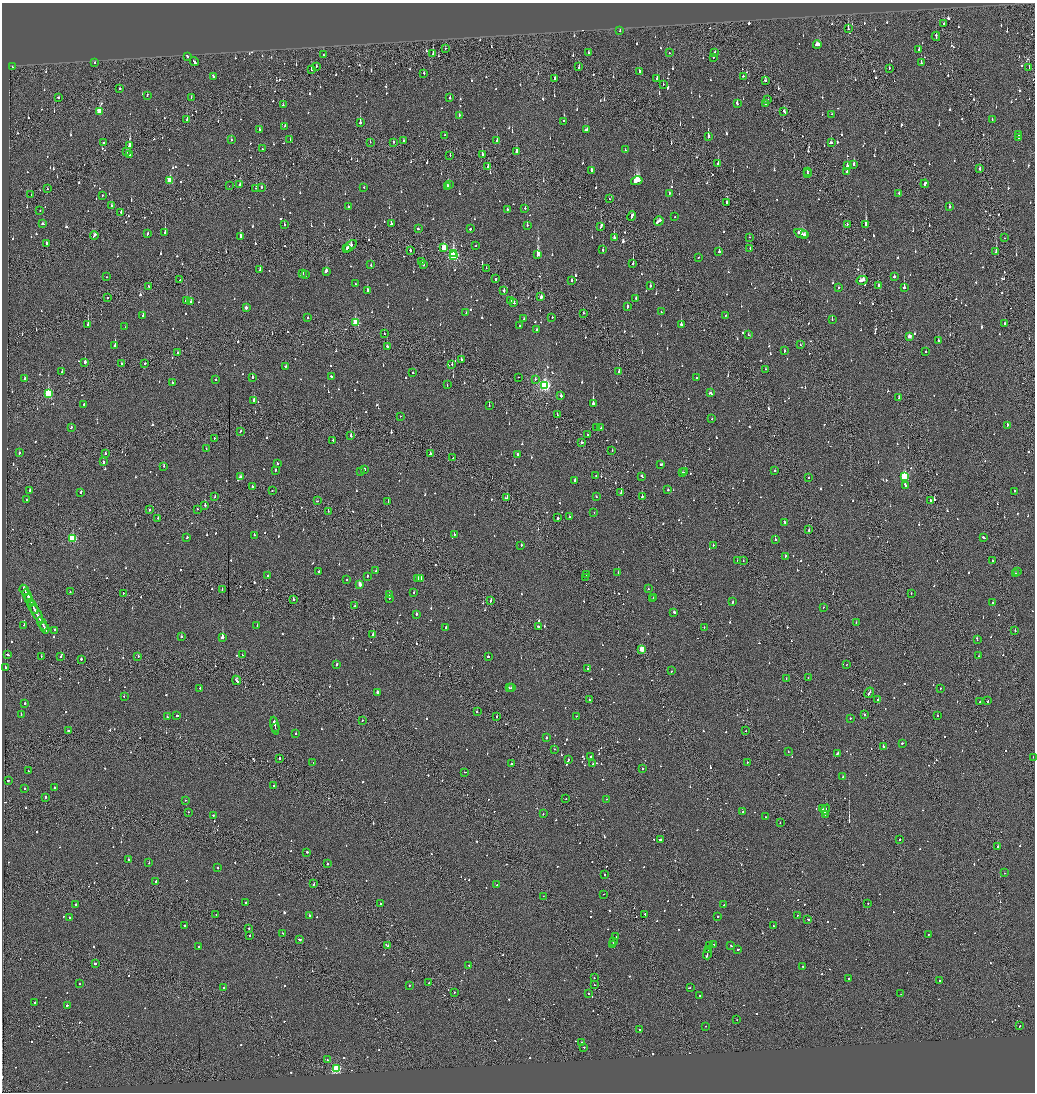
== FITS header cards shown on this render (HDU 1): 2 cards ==
NAXIS1  =                 2065
NAXIS2  =                 2180

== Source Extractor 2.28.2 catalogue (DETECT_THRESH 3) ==
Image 2065 x 2180 px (HDU 1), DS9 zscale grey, zoomed out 1/2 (1 PNG px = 2 x 2 image px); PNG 1037 x 1094 px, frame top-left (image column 1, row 2179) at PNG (2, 3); each listed source drawn as its Kron ellipse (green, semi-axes under 4 px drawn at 4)
Background -0.104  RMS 0.063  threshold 0.189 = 3 sigma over >= 5 px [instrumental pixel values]
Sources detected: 1480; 67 cannot appear on this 1/2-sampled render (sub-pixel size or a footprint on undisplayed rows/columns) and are neither listed nor drawn; of the other 1413, the 500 brightest by FLUX_AUTO listed and drawn (913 fainter detections omitted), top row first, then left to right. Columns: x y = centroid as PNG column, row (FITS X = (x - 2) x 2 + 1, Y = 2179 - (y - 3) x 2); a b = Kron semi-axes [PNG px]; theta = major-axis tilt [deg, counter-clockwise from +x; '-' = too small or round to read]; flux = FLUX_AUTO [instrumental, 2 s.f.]
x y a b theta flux
944 24 2 1 - 190
848 29 3 1 - 92
620 31 2 2 - 250
936 36 4 1 - 290
817 45 4 3 - 170
445 48 2 2 - 56
919 49 3 2 - 68
714 52 2 2 - 67
589 53 2 2 - 91
669 53 2 2 - 78
433 54 2 2 - 210
323 55 2 2 - 55
187 56 3 2 - 99
713 57 2 2 - 100
194 62 4 2 - 150
95 63 2 2 - 60
921 63 2 2 - 160
316 66 2 2 - 73
12 67 2 2 - 75
579 67 3 2 - 89
889 68 2 2 - 84
1029 68 2 1 - 76
311 70 2 1 - 82
639 72 2 2 - 130
424 73 2 2 - 81
213 76 4 2 - 130
743 76 2 2 - 85
554 78 3 1 - 310
657 79 3 2 - 220
765 81 2 2 - 86
663 84 2 1 - 82
120 88 2 2 - 77
147 95 3 2 - 74
58 97 2 2 - 65
191 97 2 2 - 64
450 98 2 2 - 140
768 99 2 1 - 74
737 103 3 2 - 180
765 104 3 2 - 190
283 105 2 2 - 87
99 111 3 3 - 330
784 112 4 2 - 150
832 114 2 2 - 55
459 115 3 2 - 83
992 119 2 2 - 63
187 120 2 2 - 65
563 121 2 2 - 78
360 123 3 2 - 380
285 126 2 2 - 53
259 129 3 2 - 86
586 130 3 2 - 140
444 135 2 1 - 77
1019 135 2 2 - 61
708 137 3 2 - 800
1019 138 2 2 - 53
231 140 2 2 - 55
290 140 2 2 - 65
403 140 2 2 - 71
497 141 2 2 - 160
370 142 2 1 - 66
394 142 2 1 - 120
831 142 3 2 - 220
104 143 2 2 - 360
130 146 3 2 - 890
262 149 2 2 - 52
625 149 3 2 - 54
126 152 2 1 - 79
516 152 4 2 - 450
482 154 4 1 - 200
129 155 2 2 - 140
450 155 2 1 - 57
718 164 2 2 - 1200
854 164 2 2 - 300
488 166 2 2 - 250
847 166 3 2 - 200
980 169 2 2 - 290
591 170 3 2 - 180
807 172 2 2 - 81
847 172 2 2 - 100
807 174 2 2 - 69
170 180 4 3 - 270
637 181 6 3 15 2700
240 184 3 2 - 190
925 184 4 2 - 350
449 185 2 1 - 110
229 186 2 1 - 110
447 186 4 2 - 250
261 187 2 2 - 53
364 187 2 2 - 64
256 188 2 2 - 68
47 189 2 1 - 59
669 193 2 2 - 73
899 193 2 2 - 83
31 194 2 2 - 77
102 195 2 2 - 70
609 199 2 2 - 60
727 202 3 2 - 260
111 206 2 2 - 88
348 207 2 2 - 78
949 207 2 2 - 93
525 208 2 2 - 140
507 209 2 2 - 53
40 211 2 1 - 54
121 213 2 2 - 53
632 216 5 2 - 130
675 217 2 2 - 53
659 221 5 2 - 260
43 224 2 2 - 71
391 224 2 2 - 410
847 224 2 1 - 52
866 224 3 2 - 1400
284 225 2 2 - 120
527 225 2 2 - 110
601 227 4 2 - 200
418 229 3 2 - 61
470 229 2 2 - 130
165 232 3 2 - 240
147 233 3 2 - 150
801 234 7 3 -20 330
94 235 4 2 - 160
804 235 2 1 - 120
241 237 2 2 - 260
614 237 2 2 - 320
749 237 2 2 - 60
1004 238 2 1 - 62
46 243 2 2 - 110
476 245 2 1 - 68
350 246 7 2 41 230
444 248 3 3 - 300
347 249 3 1 - 91
750 249 2 1 - 88
410 250 2 2 - 61
603 250 3 2 - 75
719 251 2 2 - 360
996 252 3 2 - 230
454 254 3 3 - 750
538 255 4 2 - 1900
453 256 4 3 - 1400
698 257 2 2 - 67
422 261 2 2 - 72
423 264 3 2 - 110
633 264 3 2 - 270
371 265 2 2 - 78
486 268 2 2 - 52
260 270 2 2 - 79
326 271 3 2 - 190
303 273 3 2 - 55
306 275 3 2 - 81
107 277 2 2 - 59
894 277 2 2 - 360
496 279 2 2 - 340
180 280 2 2 - 57
572 280 2 2 - 82
862 280 6 2 14 410
356 284 3 2 - 180
149 286 2 2 - 64
650 286 2 2 - 89
878 286 2 2 - 180
839 288 2 2 - 60
904 288 2 2 - 680
367 290 3 2 - 210
504 291 2 2 - 120
108 297 2 1 - 91
541 297 2 2 - 210
636 298 2 2 - 55
511 300 2 2 - 62
186 301 3 2 - 390
191 302 2 2 - 87
514 302 2 2 - 140
627 307 4 2 - 200
246 308 2 2 - 58
661 312 2 2 - 94
466 313 2 2 - 68
583 313 2 1 - 100
143 315 2 2 - 130
726 315 2 2 - 64
308 318 2 2 - 200
552 318 2 2 - 180
524 319 3 2 - 73
832 319 2 2 - 74
355 323 3 3 - 510
681 324 2 2 - 380
1005 324 2 2 - 190
88 325 3 2 - 540
520 325 2 2 - 330
125 327 2 2 - 100
536 329 2 2 - 54
384 334 2 1 - 110
748 335 2 2 - 62
909 336 3 2 - 97
938 341 2 2 - 220
115 345 3 2 - 170
800 345 2 2 - 93
387 346 2 2 - 75
784 351 2 2 - 100
926 352 2 2 - 110
178 353 2 2 - 92
461 359 2 2 - 200
85 362 2 2 - 770
145 363 2 2 - 120
121 364 2 2 - 63
452 364 2 1 - 59
286 366 2 2 - 61
766 369 2 2 - 100
62 372 3 2 - 66
619 372 2 2 - 230
413 373 2 2 - 97
253 377 2 2 - 240
332 377 3 2 - 170
519 377 2 1 - 180
697 377 2 2 - 81
24 379 2 2 - 94
535 379 2 2 - 52
216 380 2 2 - 67
172 383 2 2 - 65
447 385 2 1 - 61
545 385 4 3 - 2000
711 393 3 2 - 130
48 394 4 3 - 890
561 395 3 2 - 230
899 397 2 2 - 94
254 400 2 2 - 210
593 403 2 2 - 1300
84 404 2 2 - 170
489 405 2 2 - 52
557 414 3 1 - 74
400 416 2 1 - 71
712 419 2 2 - 60
1007 425 3 2 - 110
597 427 3 2 - 100
71 428 3 2 - 100
601 428 2 2 - 86
241 431 3 2 - 60
588 435 2 2 - 55
351 436 2 2 - 460
214 439 2 2 - 78
333 440 2 2 - 53
582 442 2 2 - 66
206 448 2 2 - 67
612 450 2 2 - 52
19 453 2 2 - 75
106 454 3 2 - 130
430 454 2 2 - 100
518 455 3 2 - 72
453 458 2 2 - 79
103 462 2 2 - 130
277 463 2 2 - 98
661 465 3 2 - 85
164 466 2 2 - 140
365 469 3 2 - 82
275 470 2 2 - 95
361 471 2 2 - 61
775 471 2 2 - 110
685 472 2 2 - 120
683 473 2 2 - 55
596 475 2 1 - 79
642 476 3 2 - 85
904 476 4 3 - 870
240 477 3 2 - 120
809 478 2 2 - 53
574 480 2 2 - 74
905 485 4 2 - 97
252 487 2 2 - 130
272 490 2 1 - 110
668 490 2 2 - 110
30 491 3 2 - 160
1014 491 2 2 - 66
81 492 3 2 - 77
621 493 2 1 - 130
215 497 2 2 - 94
596 497 2 2 - 52
642 497 2 2 - 110
507 498 2 1 - 81
26 500 2 2 - 56
930 500 2 1 - 260
317 501 2 2 - 78
388 501 2 2 - 240
205 506 2 1 - 410
197 509 2 1 - 150
150 510 2 1 - 73
328 511 2 1 - 68
594 513 2 2 - 53
569 517 2 2 - 320
158 518 2 2 - 64
558 518 2 2 - 430
785 522 3 2 - 120
809 530 2 1 - 120
454 534 2 2 - 120
254 535 2 2 - 110
187 537 2 2 - 96
984 537 4 2 - 140
72 538 3 3 - 680
775 539 2 2 - 380
521 545 2 2 - 120
713 545 2 2 - 100
786 556 2 2 - 79
737 561 2 1 - 91
743 561 2 2 - 60
992 561 2 1 - 91
376 571 2 2 - 58
318 572 2 2 - 140
618 572 2 2 - 80
1017 572 3 1 - 110
1015 574 3 2 - 140
586 575 2 1 - 65
268 576 2 2 - 81
367 576 2 2 - 76
586 577 2 1 - 380
418 578 2 2 - 130
421 578 2 2 - 280
347 580 2 2 - 56
360 584 3 2 - 120
648 589 2 2 - 62
24 590 5 2 - 260
222 590 3 1 - 91
70 592 2 1 - 97
123 593 2 2 - 62
414 593 2 2 - 120
911 593 2 2 - 53
27 595 6 1 -63 300
390 595 2 2 - 84
654 597 2 1 - 67
389 598 2 2 - 340
29 599 3 2 - 270
653 599 2 2 - 180
293 600 2 2 - 220
490 601 3 2 - 87
31 602 3 2 - 150
732 602 3 2 - 110
993 602 2 2 - 100
355 606 2 2 - 77
33 607 7 2 -61 290
824 607 2 1 - 55
674 612 2 2 - 210
37 614 10 2 -61 700
416 614 2 2 - 220
856 622 2 2 - 66
42 624 7 2 -59 340
24 625 2 2 - 150
257 626 2 2 - 86
538 626 4 2 - 120
446 627 2 2 - 170
704 627 2 1 - 54
45 628 6 2 -59 300
54 630 2 2 - 230
1015 631 2 2 - 120
373 635 2 2 - 820
181 637 2 2 - 110
222 637 2 2 - 2200
977 640 2 1 - 130
642 649 3 2 - 330
8 655 3 2 - 240
242 655 2 1 - 79
61 656 2 2 - 94
138 656 2 2 - 54
488 656 2 2 - 130
979 656 2 1 - 69
41 657 2 1 - 64
81 659 2 2 - 300
336 665 3 2 - 100
846 665 2 1 - 93
5 667 2 2 - 75
588 669 3 1 - 69
671 671 2 2 - 110
808 678 2 1 - 70
786 679 2 2 - 52
236 680 5 2 - 180
200 688 2 2 - 89
509 688 2 2 - 130
511 688 2 1 - 170
941 688 2 2 - 53
377 692 2 2 - 200
869 693 5 2 - 220
124 696 2 2 - 55
878 699 3 2 - 87
589 700 2 2 - 130
988 701 2 2 - 100
980 702 2 1 - 58
25 703 2 2 - 85
477 712 2 2 - 64
21 714 2 2 - 52
177 715 2 2 - 210
864 715 2 1 - 150
577 716 2 2 - 77
937 716 2 2 - 70
167 717 2 2 - 67
497 717 2 1 - 170
850 718 2 2 - 69
362 721 2 1 - 55
275 726 9 2 -79 360
275 728 2 2 - 97
68 731 2 2 - 75
746 731 2 2 - 82
296 733 2 2 - 74
547 737 2 2 - 360
902 743 2 2 - 200
883 746 2 2 - 120
554 749 2 1 - 79
788 752 2 2 - 79
837 753 3 2 - 120
590 757 2 1 - 77
1033 757 2 2 - 56
279 758 2 2 - 440
568 759 2 2 - 59
313 762 2 1 - 55
747 762 2 2 - 63
511 764 2 2 - 120
593 764 2 2 - 120
643 768 2 2 - 55
28 771 2 2 - 68
465 772 2 2 - 79
843 777 3 2 - 140
8 780 2 2 - 190
274 785 2 2 - 94
54 788 2 2 - 88
25 789 2 2 - 170
46 797 2 2 - 320
566 799 2 1 - 64
607 799 2 2 - 53
186 800 2 2 - 72
822 809 2 2 - 66
826 809 5 2 - 490
188 812 2 2 - 58
743 812 2 2 - 100
543 814 2 2 - 120
825 814 3 2 - 100
213 816 2 2 - 59
766 817 2 1 - 64
780 823 2 2 - 62
900 839 2 2 - 190
660 840 2 2 - 430
997 846 3 2 - 380
307 852 2 2 - 90
128 860 2 2 - 300
149 863 2 2 - 84
327 864 2 2 - 140
217 868 2 2 - 88
1005 873 2 2 - 63
604 875 2 2 - 61
156 881 2 2 - 88
314 883 3 1 - 170
497 885 2 2 - 61
603 894 2 1 - 92
543 896 2 1 - 94
246 902 2 2 - 220
868 903 2 2 - 64
380 904 2 2 - 110
75 905 2 2 - 210
724 905 3 2 - 110
645 914 3 2 - 68
216 915 2 1 - 56
309 915 2 2 - 88
797 915 2 1 - 80
718 916 2 2 - 600
70 917 2 2 - 76
808 919 2 2 - 160
185 925 2 2 - 110
773 926 2 2 - 52
249 929 2 1 - 80
282 933 2 2 - 52
928 935 2 2 - 84
250 936 2 2 - 82
616 937 2 2 - 92
299 939 3 2 - 180
613 941 3 2 - 220
613 944 3 2 - 450
714 944 2 2 - 75
710 945 4 1 - 150
388 946 2 2 - 430
731 946 2 2 - 77
199 947 2 2 - 83
738 949 2 2 - 150
709 950 3 1 - 200
707 954 5 1 - 190
95 964 2 2 - 91
469 965 2 2 - 89
803 966 2 2 - 57
594 978 2 1 - 75
849 978 2 2 - 73
939 980 2 2 - 81
429 983 3 2 - 130
80 984 2 2 - 82
409 985 2 2 - 60
594 985 2 1 - 180
690 987 2 2 - 53
224 988 2 2 - 180
454 992 2 2 - 82
589 994 2 2 - 74
901 994 2 2 - 62
700 996 2 2 - 110
35 1002 3 2 - 170
67 1005 2 2 - 170
737 1020 2 1 - 64
706 1026 2 2 - 79
1020 1026 2 2 - 69
639 1030 2 1 - 180
582 1042 2 2 - 280
584 1047 2 2 - 79
327 1059 2 2 - 69
336 1069 3 3 - 1200
At the frame edge (FLAGS 8, measured only in part): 1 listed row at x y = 1033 757
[913 fainter detections neither listed nor drawn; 67 sub-pixel or undisplayed-footprint detections neither listed nor drawn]